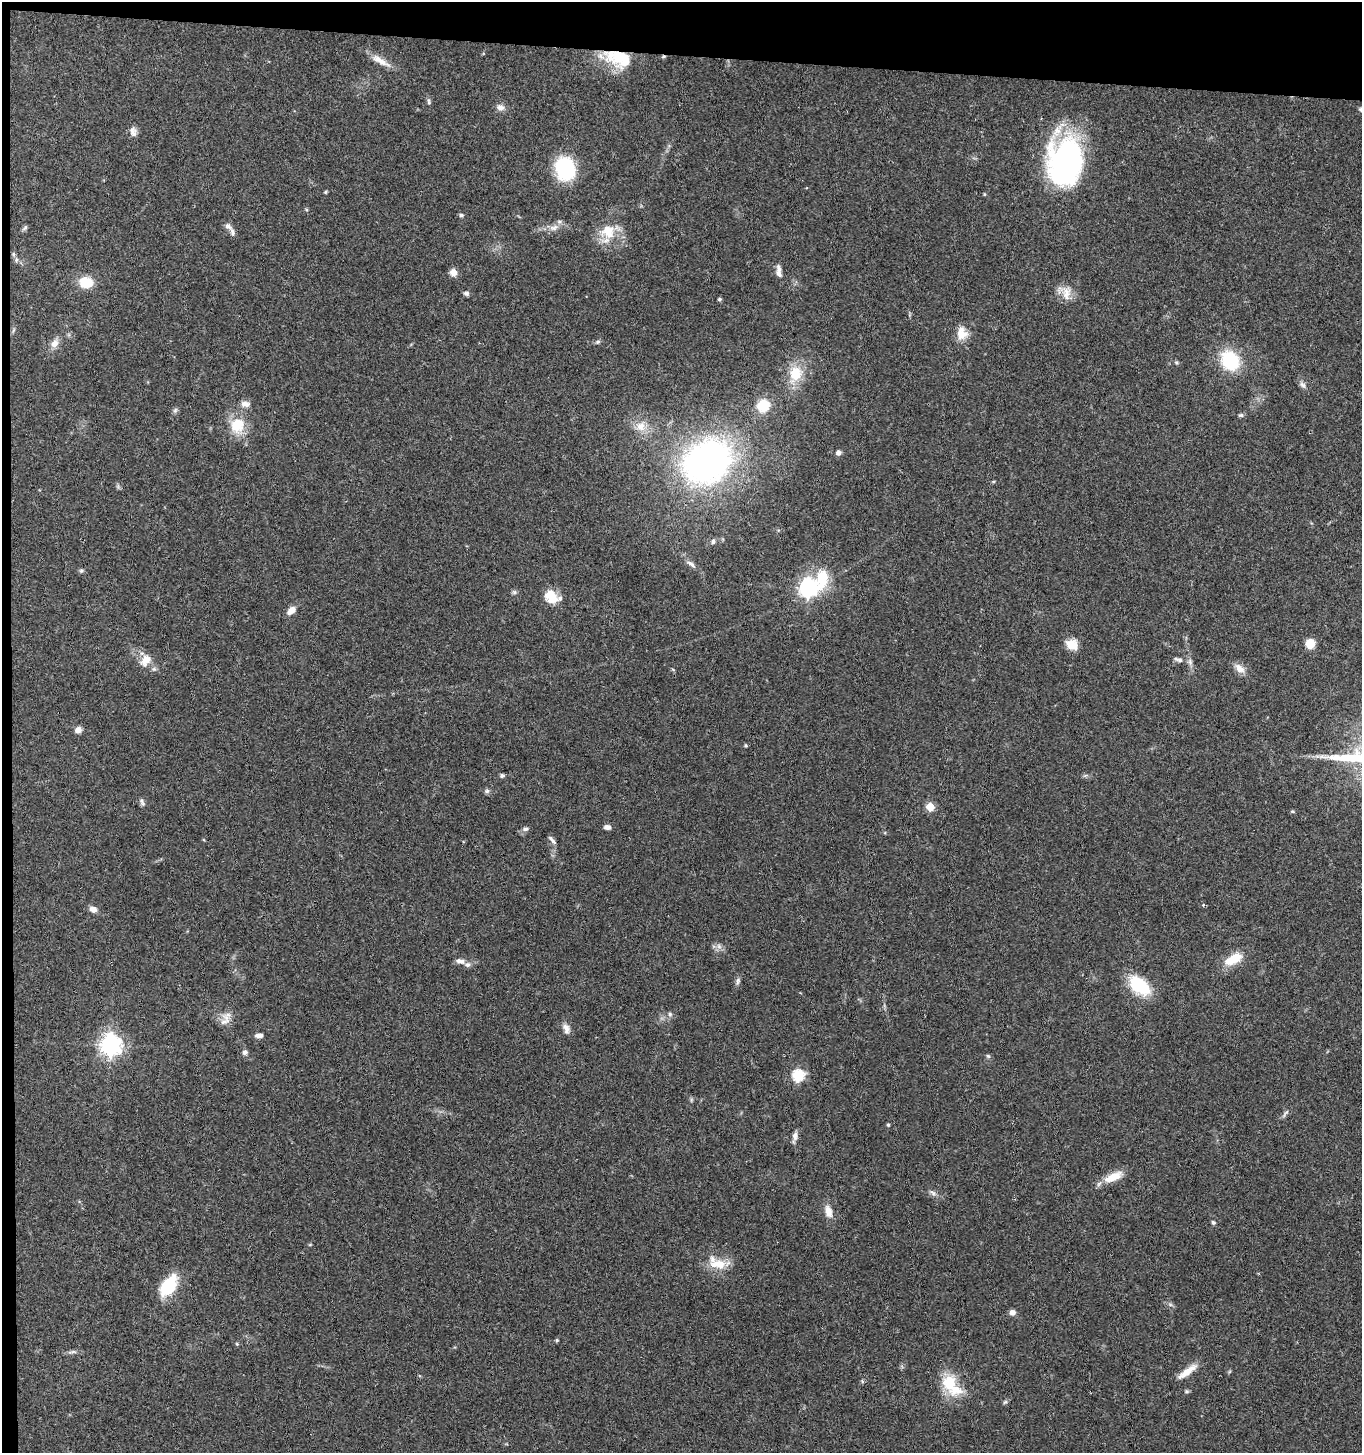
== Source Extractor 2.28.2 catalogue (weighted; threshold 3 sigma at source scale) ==
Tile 1 of 3 x 3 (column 1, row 1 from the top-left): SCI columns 205-1564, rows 2909-4359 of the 4442 x 4368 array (HDU 1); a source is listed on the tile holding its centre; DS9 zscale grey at full resolution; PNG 1364 x 1455 px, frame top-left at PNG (2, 2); no overlay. Shown black and unused: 4% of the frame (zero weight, under 3 of 4 exposures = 6% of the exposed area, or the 3 px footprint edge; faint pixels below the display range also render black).
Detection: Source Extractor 2.28.2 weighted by HDU 2 'WHT'; one run over the whole footprint, this tile lists its part. Background 0.0676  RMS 0.0054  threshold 0.0241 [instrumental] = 3 sigma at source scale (4.5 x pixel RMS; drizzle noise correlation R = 1.50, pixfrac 1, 0.05/0.05 arcsec/px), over >= 5 px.
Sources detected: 99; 1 cosmic-ray / hot-pixel residue — not listed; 7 inside a brighter listed object's ellipse — not listed separately; the other 91 listed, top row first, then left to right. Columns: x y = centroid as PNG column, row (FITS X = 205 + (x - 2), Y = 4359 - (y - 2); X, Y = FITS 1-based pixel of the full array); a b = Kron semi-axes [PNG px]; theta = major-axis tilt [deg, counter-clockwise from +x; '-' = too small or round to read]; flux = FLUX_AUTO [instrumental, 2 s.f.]
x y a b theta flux
618 59 43 17 -11 21
380 61 30 8 -31 6.4
429 101 9 4 -89 1
500 107 11 8 -6 2.8
133 132 13 9 -76 2.7
1065 162 47 33 84 130
565 168 24 20 -71 35
325 192 5 4 - 0.58
461 215 5 4 - 0.99
228 226 11 6 -36 2.2
25 227 8 5 63 1
554 228 14 8 17 3.9
608 231 21 21 - 14
16 260 7 5 -85 1.3
779 271 18 6 -83 3.1
453 272 7 6 - 4.4
86 282 15 12 -6 12
466 293 8 6 2 1.2
1066 293 21 14 -65 6.8
719 299 5 4 - 0.76
962 333 18 14 -88 6.8
598 342 6 5 - 1
54 344 11 8 54 4
1230 360 19 16 -57 30
795 374 25 18 68 14
1303 385 9 6 -39 1.8
245 404 12 8 -8 3
763 405 10 9 - 19
175 410 7 6 - 1.1
1241 415 6 5 - 1
237 425 17 15 74 15
641 426 14 13 - 6.7
838 453 5 5 - 2.2
707 462 38 32 35 210
713 541 7 6 - 1.3
691 564 15 6 -39 2.6
81 571 6 5 - 0.9
822 579 29 16 77 17
808 588 7 7 - 220
514 592 7 5 45 1
550 594 15 12 48 8.4
291 610 13 8 38 3.6
1310 643 10 9 - 7.3
1070 645 13 12 - 6.6
146 660 18 12 55 6.4
1180 660 10 6 -5 1.9
1190 662 9 6 -89 1.8
1239 668 14 8 -42 4.6
78 730 9 8 - 2.3
745 745 5 3 - 0.53
502 776 6 5 - 1.2
487 791 7 6 - 1.2
142 802 11 5 -71 1.4
930 807 5 5 - 14
1292 811 5 3 - 0.62
607 827 8 5 -8 2
525 829 8 5 10 1.4
552 840 13 4 -50 1.6
1203 905 4 3 - 0.88
93 909 8 6 -20 3.1
719 946 8 6 -46 2
1233 959 24 11 28 11
460 961 12 7 -9 2.6
738 981 10 5 84 1.5
1139 986 24 14 -39 25
670 1014 7 6 - 1.2
224 1021 17 8 20 3.9
566 1029 14 8 -71 3.1
259 1035 9 5 2 2.2
111 1045 8 7 - 340
245 1052 6 6 - 1.7
988 1056 6 5 - 0.84
798 1075 6 6 - 54
1285 1113 14 4 54 1.3
888 1125 4 4 - 0.61
795 1136 11 7 80 2.4
1113 1177 26 10 25 8.6
933 1193 11 4 -40 1.6
828 1211 16 8 -76 5
1213 1222 5 5 - 0.99
310 1245 5 3 - 0.49
718 1264 25 13 -5 10
168 1286 24 13 55 21
1012 1312 7 7 - 2.3
557 1340 5 4 - 0.64
237 1344 4 4 - 0.72
72 1352 14 4 4 1.6
1187 1372 26 7 37 6.7
949 1383 25 20 -89 16
1186 1391 6 5 - 0.83
1005 1402 6 5 - 0.94